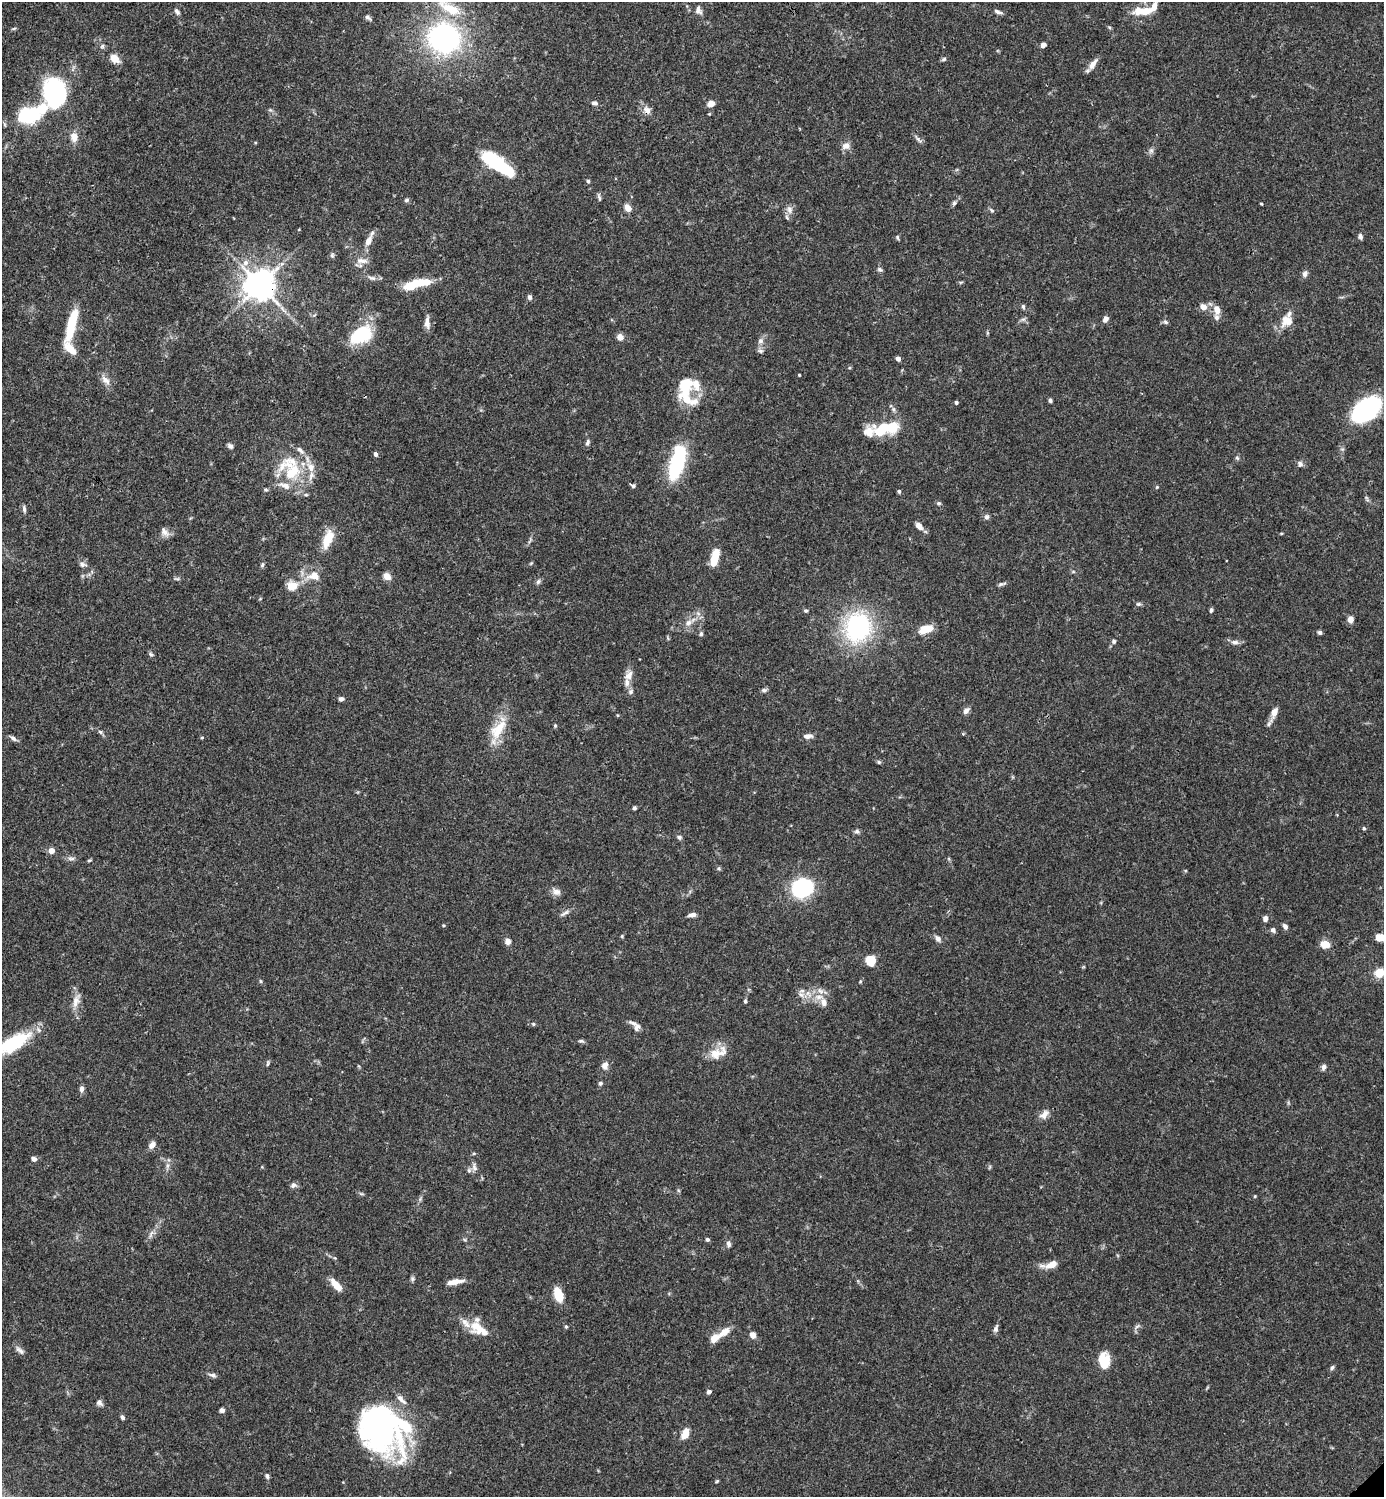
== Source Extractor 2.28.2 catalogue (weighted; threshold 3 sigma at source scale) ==
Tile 11 of 4 x 4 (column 3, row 3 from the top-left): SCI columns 3062-4443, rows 1496-2990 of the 5982 x 5983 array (HDU 1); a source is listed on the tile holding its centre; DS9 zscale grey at full resolution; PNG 1386 x 1499 px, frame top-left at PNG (2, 2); no overlay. Shown black and unused: <1% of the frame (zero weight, under 3 of 4 exposures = <1% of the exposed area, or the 3 px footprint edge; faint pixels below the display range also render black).
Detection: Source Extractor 2.28.2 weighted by HDU 2 'WHT'; one run over the whole footprint, this tile lists its part. Background 0.0643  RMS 0.0032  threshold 0.0143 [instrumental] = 3 sigma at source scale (4.5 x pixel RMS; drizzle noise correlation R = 1.50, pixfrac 1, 0.05/0.05 arcsec/px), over >= 5 px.
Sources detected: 221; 5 inside a brighter object's white glare — not listed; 23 inside a brighter listed object's ellipse — not listed separately; the other 193 listed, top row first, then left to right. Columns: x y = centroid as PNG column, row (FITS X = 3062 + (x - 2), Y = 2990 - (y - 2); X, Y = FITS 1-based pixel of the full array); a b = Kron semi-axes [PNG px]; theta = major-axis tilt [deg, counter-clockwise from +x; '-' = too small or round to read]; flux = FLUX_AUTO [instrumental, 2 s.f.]
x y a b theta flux
698 10 11 8 -72 1.5
1146 11 13 8 20 4
177 12 9 5 -53 0.84
998 12 12 4 -20 1
368 17 9 5 -30 0.77
1109 27 5 4 - 0.4
444 38 34 31 -14 58
1043 45 6 5 - 1.2
102 46 6 5 - 0.59
114 58 11 8 -41 3.4
944 59 7 5 17 0.57
1093 64 15 7 53 2.3
55 93 16 13 -78 95
594 103 9 5 -3 0.87
711 103 6 5 - 2.7
647 110 10 8 -57 2
31 114 36 16 23 22
709 114 4 3 - 0.26
74 137 11 9 -80 2.6
917 138 12 4 -59 0.81
846 146 10 9 - 2
1151 151 8 6 69 0.91
498 164 34 11 -37 28
588 181 5 4 - 0.53
599 198 10 4 -77 0.63
406 200 7 5 17 0.56
954 203 6 5 - 0.62
1261 204 3 2 - 0.28
627 208 8 6 -52 2.8
789 210 12 8 -85 1.9
992 210 7 5 -50 0.56
1360 236 8 5 -79 0.78
897 237 7 4 -73 0.45
368 241 14 8 62 2.7
332 255 7 5 70 0.59
362 261 18 7 -4 2.2
245 263 8 8 - 1.8
880 269 7 5 -32 0.73
1305 274 8 6 73 1.2
372 278 12 5 -16 1.2
421 283 25 10 6 7.5
260 285 9 9 - 510
529 297 6 5 - 0.83
1023 306 7 5 -74 0.56
1203 307 7 6 - 2.6
1217 310 13 8 -87 2.8
1106 319 6 5 - 1.7
1287 321 18 15 42 4.3
1166 322 7 5 -27 0.64
427 323 17 6 -89 2
71 325 38 9 76 13
360 335 25 16 32 17
620 337 6 6 - 2.4
760 341 8 7 - 1.3
760 351 8 6 -2 0.76
898 359 5 5 - 1.1
799 375 3 2 - 0.31
105 380 16 8 -45 2.1
685 386 34 19 -73 12
1050 401 4 4 - 0.62
956 403 4 3 - 0.73
893 409 6 5 - 0.7
1366 409 31 18 41 40
881 430 20 11 44 7.3
587 442 8 5 73 0.83
230 446 6 5 - 0.97
375 454 5 4 - 0.81
1237 458 6 4 -44 0.46
677 463 36 13 75 27
1300 464 8 7 - 1
292 472 27 22 81 15
633 486 7 5 -16 0.64
1157 487 5 4 - 0.32
266 490 6 4 -1 0.44
899 491 5 4 - 0.56
306 495 5 4 - 0.44
939 503 7 5 -5 0.5
24 509 10 4 -84 0.86
987 517 7 6 - 0.78
919 526 12 7 -47 1.9
164 532 14 8 -51 1.6
1281 533 5 3 - 0.3
328 539 23 10 69 6.5
715 555 18 8 73 5.8
531 563 6 3 19 0.33
83 564 10 6 -7 1
262 565 7 5 72 0.59
1073 572 6 4 0 0.4
313 576 20 13 5 4.7
387 576 8 7 - 2.6
177 579 6 4 18 0.51
538 581 8 5 50 0.75
1002 584 12 4 13 0.73
292 586 12 10 8 4.2
1138 604 7 5 1 0.61
1211 610 5 4 - 0.62
806 611 5 4 - 0.53
1350 619 7 6 - 1.9
688 623 11 7 32 1.8
858 627 28 24 69 44
926 629 14 8 17 5.7
1320 632 5 5 - 0.71
701 634 6 5 - 0.58
1114 641 5 5 - 0.69
1235 642 11 7 -6 1.3
151 654 6 5 - 0.6
629 675 15 10 64 2.6
764 690 7 5 8 0.78
631 692 7 6 - 0.8
341 699 5 5 - 1.1
966 711 9 6 51 1.4
1274 712 13 7 68 2.6
555 726 5 4 - 0.44
498 730 32 15 55 8.5
100 732 7 5 -23 0.6
808 736 11 6 5 1.6
13 738 10 5 -37 0.99
202 738 5 3 - 0.31
879 762 6 5 - 0.48
634 808 4 4 - 0.6
1364 828 5 4 - 0.44
857 831 7 6 - 0.8
679 837 7 5 -28 0.72
51 851 5 4 - 3.3
71 858 12 4 0 0.92
89 860 6 3 19 0.42
719 868 5 5 - 0.45
801 889 14 12 -62 28
556 892 12 9 -24 1.7
565 913 14 5 32 1.1
692 915 8 5 7 1.6
1265 919 6 5 - 1.2
1285 926 7 5 -55 1
1273 930 7 6 - 0.83
622 936 5 4 - 0.35
1380 938 8 6 -6 5.7
938 939 8 6 -51 1.4
508 941 7 6 - 1.6
1325 944 8 7 - 4.6
871 960 9 8 - 6.2
1379 973 11 9 25 5
260 981 5 3 - 0.37
860 981 5 4 - 0.38
820 991 11 6 -46 1.8
801 995 9 7 -25 1.7
76 1001 22 9 71 2.9
745 1001 5 4 - 0.51
824 1002 12 8 -83 2.3
533 1024 5 4 - 0.48
637 1027 10 7 63 1.3
581 1041 8 5 7 0.6
12 1044 45 14 31 19
718 1053 27 13 23 5.2
268 1063 9 3 85 0.51
605 1065 10 9 - 1.6
1324 1067 7 6 - 1.1
600 1083 5 5 - 0.7
82 1089 7 5 85 1.4
1044 1115 13 9 51 2.1
152 1145 9 6 46 1.8
34 1159 6 5 - 1.2
167 1166 8 4 90 0.91
474 1167 12 7 -77 1.3
293 1185 8 7 - 1.1
361 1194 6 4 -2 0.48
1255 1196 4 4 - 0.3
151 1234 12 4 65 1.2
707 1239 5 4 - 0.54
728 1244 8 6 -73 0.95
1050 1265 18 7 13 3.7
412 1279 7 5 -70 0.58
457 1281 19 5 1 2.4
336 1285 14 6 -49 5
558 1295 12 7 -72 8.3
1137 1326 8 4 37 0.67
566 1327 5 4 - 0.47
479 1329 28 13 -33 8
996 1329 10 5 70 1
725 1332 17 8 35 3.5
753 1335 6 5 - 2.6
20 1350 15 6 -38 1.3
1104 1361 16 11 -85 7.7
1332 1367 7 5 62 0.6
212 1375 11 5 -13 0.94
709 1392 5 5 - 0.97
401 1399 17 6 -44 1.9
99 1403 9 7 -54 1.1
222 1410 5 4 - 1.2
122 1417 5 4 - 0.79
380 1427 68 34 -54 68
685 1434 12 7 70 4.2
267 1476 7 5 -64 0.72
717 1481 5 3 - 0.35
Overlapping masked pixels (flux is a lower limit): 2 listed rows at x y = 647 110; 260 285
Isophote crosses this tile's border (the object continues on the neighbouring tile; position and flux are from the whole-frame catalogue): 3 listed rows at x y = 1380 938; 1379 973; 12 1044